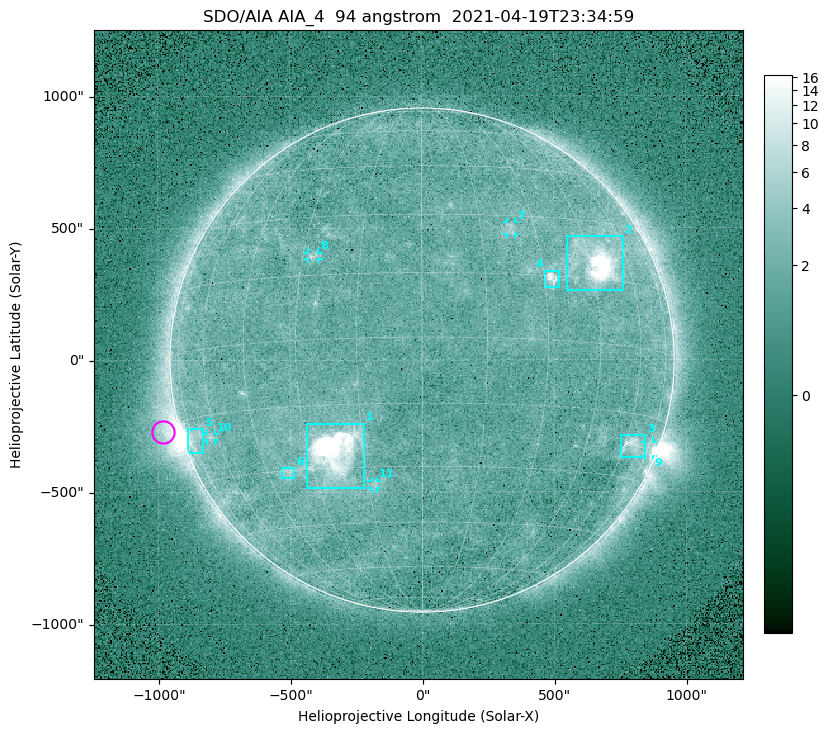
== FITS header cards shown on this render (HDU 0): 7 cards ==
TELESCOP= 'SDO/AIA '
INSTRUME= 'AIA_4   '
WAVELNTH=                   94
WAVEUNIT= 'angstrom'
DATE-OBS= '2021-04-19T23:34:59.12'
CTYPE1  = 'HPLN-TAN'
CTYPE2  = 'HPLT-TAN'

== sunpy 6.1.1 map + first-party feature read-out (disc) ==
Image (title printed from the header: SDO/AIA AIA_4  94 angstrom  2021-04-19T23:34:59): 512 x 512 px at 4.8 arcsec/px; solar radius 955 arcsec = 199 px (full disc in frame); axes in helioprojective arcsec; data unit not stated in the header (colour bar unlabelled)
Orientation: roll -0.138 deg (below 1 deg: not rotated)
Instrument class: DISC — disc imager (sunpy class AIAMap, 94 A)
Bright regions (active regions / flare kernels): reference = the median radial profile (limb darkening/brightening removed); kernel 5 px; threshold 5 sigma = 2.52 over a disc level ~1.76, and >= 1.15x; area >= 9 px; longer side >= 5 px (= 24 arcsec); searched inside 0.97 R_sun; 11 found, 11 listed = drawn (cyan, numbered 1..; 5 of them under ~33 arcsec drawn as corner ticks so the feature stays visible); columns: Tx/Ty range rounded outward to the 10 arcsec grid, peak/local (2 s.f.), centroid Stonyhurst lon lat
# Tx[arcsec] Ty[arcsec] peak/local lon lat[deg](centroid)
1 -440..-220 -490..-240 479 -23 -26
2 550..760 260..470 43 +47 +19
3 750..850 -370..-280 4.5 +64 -22
4 460..520 270..340 6.8 +32 +14
5 -890..-830 -350..-260 6.1 -72 -19
6 -540..-480 -450..-410 2.9 -38 -30
7 320..360 470..520 3 +23 +26
8 -430..-390 380..410 3.2 -27 +20
9 840..880 -370..-310 3 +75 -22
10 -820..-780 -300..-280 2.9 -63 -20
11 -190..-170 -490..-450 2.7 -13 -35
Off-limb structures (1.02-1.3 R_sun): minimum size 50 px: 5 found; the strongest spans PA ~90..115 deg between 1.02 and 1.22 R_sun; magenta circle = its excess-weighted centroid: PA ~105 deg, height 1.07 R_sun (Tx ~-980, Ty ~-270 arcsec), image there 4.7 x the reference